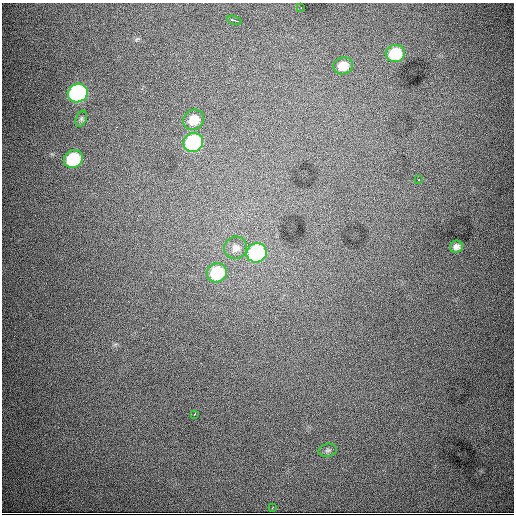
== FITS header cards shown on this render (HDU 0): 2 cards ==
NAXIS1  =                  512
NAXIS2  =                  512

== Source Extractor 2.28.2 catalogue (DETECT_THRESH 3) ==
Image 512 x 512 px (HDU 0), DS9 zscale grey, 1 PNG px = 1 image px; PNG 516 x 516 px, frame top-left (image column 1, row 512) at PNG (2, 3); each listed source drawn as its Kron ellipse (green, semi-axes under 4 px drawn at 4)
Background 7980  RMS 93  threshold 278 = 3 sigma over >= 5 px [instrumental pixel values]
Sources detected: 17; all 17 listed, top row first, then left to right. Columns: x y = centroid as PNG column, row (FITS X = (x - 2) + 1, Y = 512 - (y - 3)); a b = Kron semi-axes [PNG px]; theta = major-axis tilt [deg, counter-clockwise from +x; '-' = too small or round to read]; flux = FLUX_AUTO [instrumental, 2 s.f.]
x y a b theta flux
301 7 2 2 - 3.6e+03
234 20 7 2 -15 1.5e+04
395 53 9 8 - 2.8e+05
343 66 10 8 17 9.8e+04
78 93 10 9 - 1.6e+06
81 119 8 5 72 1.3e+04
193 120 11 9 39 1.1e+05
193 143 10 9 - 1.0e+06
73 159 9 8 - 4.5e+05
419 180 3 2 - 6.8e+03
456 247 6 6 - 2.8e+04
236 248 12 11 - 4.3e+04
257 253 10 9 - 9.8e+05
217 273 10 9 - 3.4e+05
194 415 3 2 - 1.4e+04
328 450 9 6 11 1.6e+04
272 508 3 2 - 6.4e+03